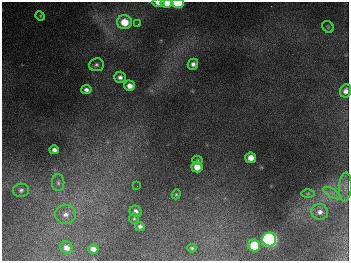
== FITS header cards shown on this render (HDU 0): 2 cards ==
NAXIS1  =                  347
NAXIS2  =                  259

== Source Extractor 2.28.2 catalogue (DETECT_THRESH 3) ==
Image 347 x 259 px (HDU 0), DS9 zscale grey, 1 PNG px = 1 image px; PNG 351 x 263 px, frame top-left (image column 1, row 259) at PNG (2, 2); each listed source drawn as its Kron ellipse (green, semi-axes under 4 px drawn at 4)
Background 681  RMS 51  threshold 153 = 3 sigma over >= 5 px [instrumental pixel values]
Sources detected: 34; all 34 listed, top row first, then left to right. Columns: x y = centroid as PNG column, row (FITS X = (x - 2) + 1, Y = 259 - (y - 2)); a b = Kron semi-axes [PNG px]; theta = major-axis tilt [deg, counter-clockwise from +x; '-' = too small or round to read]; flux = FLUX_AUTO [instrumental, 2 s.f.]
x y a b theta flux
158 3 6 3 -3 2.3e+04
166 3 6 4 1 5.1e+04
178 3 6 4 0 2.0e+05
40 16 5 4 - 3.9e+03
124 22 7 7 - 8.2e+04
138 24 3 3 - 3.7e+03
328 27 6 5 - 5.1e+03
193 64 5 5 - 1.3e+04
96 65 7 6 - 9.5e+03
120 77 6 5 - 1.3e+04
129 86 5 5 - 2.4e+04
86 90 5 4 - 1.2e+04
346 91 7 5 67 1.7e+04
54 150 5 4 - 1.4e+04
251 158 5 5 - 3.5e+04
197 160 5 4 - 5.3e+03
197 167 6 5 - 4.1e+04
58 183 8 6 -88 1.2e+04
137 186 2 2 - 1.5e+03
345 187 14 6 87 2.1e+04
21 190 8 6 4 9.8e+03
332 193 9 4 -31 1.2e+04
176 194 5 4 - 4.0e+03
308 194 6 4 1 4.6e+03
136 211 6 5 - 1.2e+04
320 212 8 8 - 1.8e+04
65 214 10 9 - 2.7e+04
134 219 5 4 - 4.7e+03
140 226 5 4 - 8.9e+03
269 239 7 7 - 1.1e+06
254 246 6 6 - 1.2e+05
66 248 6 6 - 2.0e+04
192 248 4 3 - 5.6e+03
93 249 5 4 - 1.9e+04
At the frame edge (FLAGS 8, measured only in part): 4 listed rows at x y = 158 3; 166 3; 178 3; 346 91